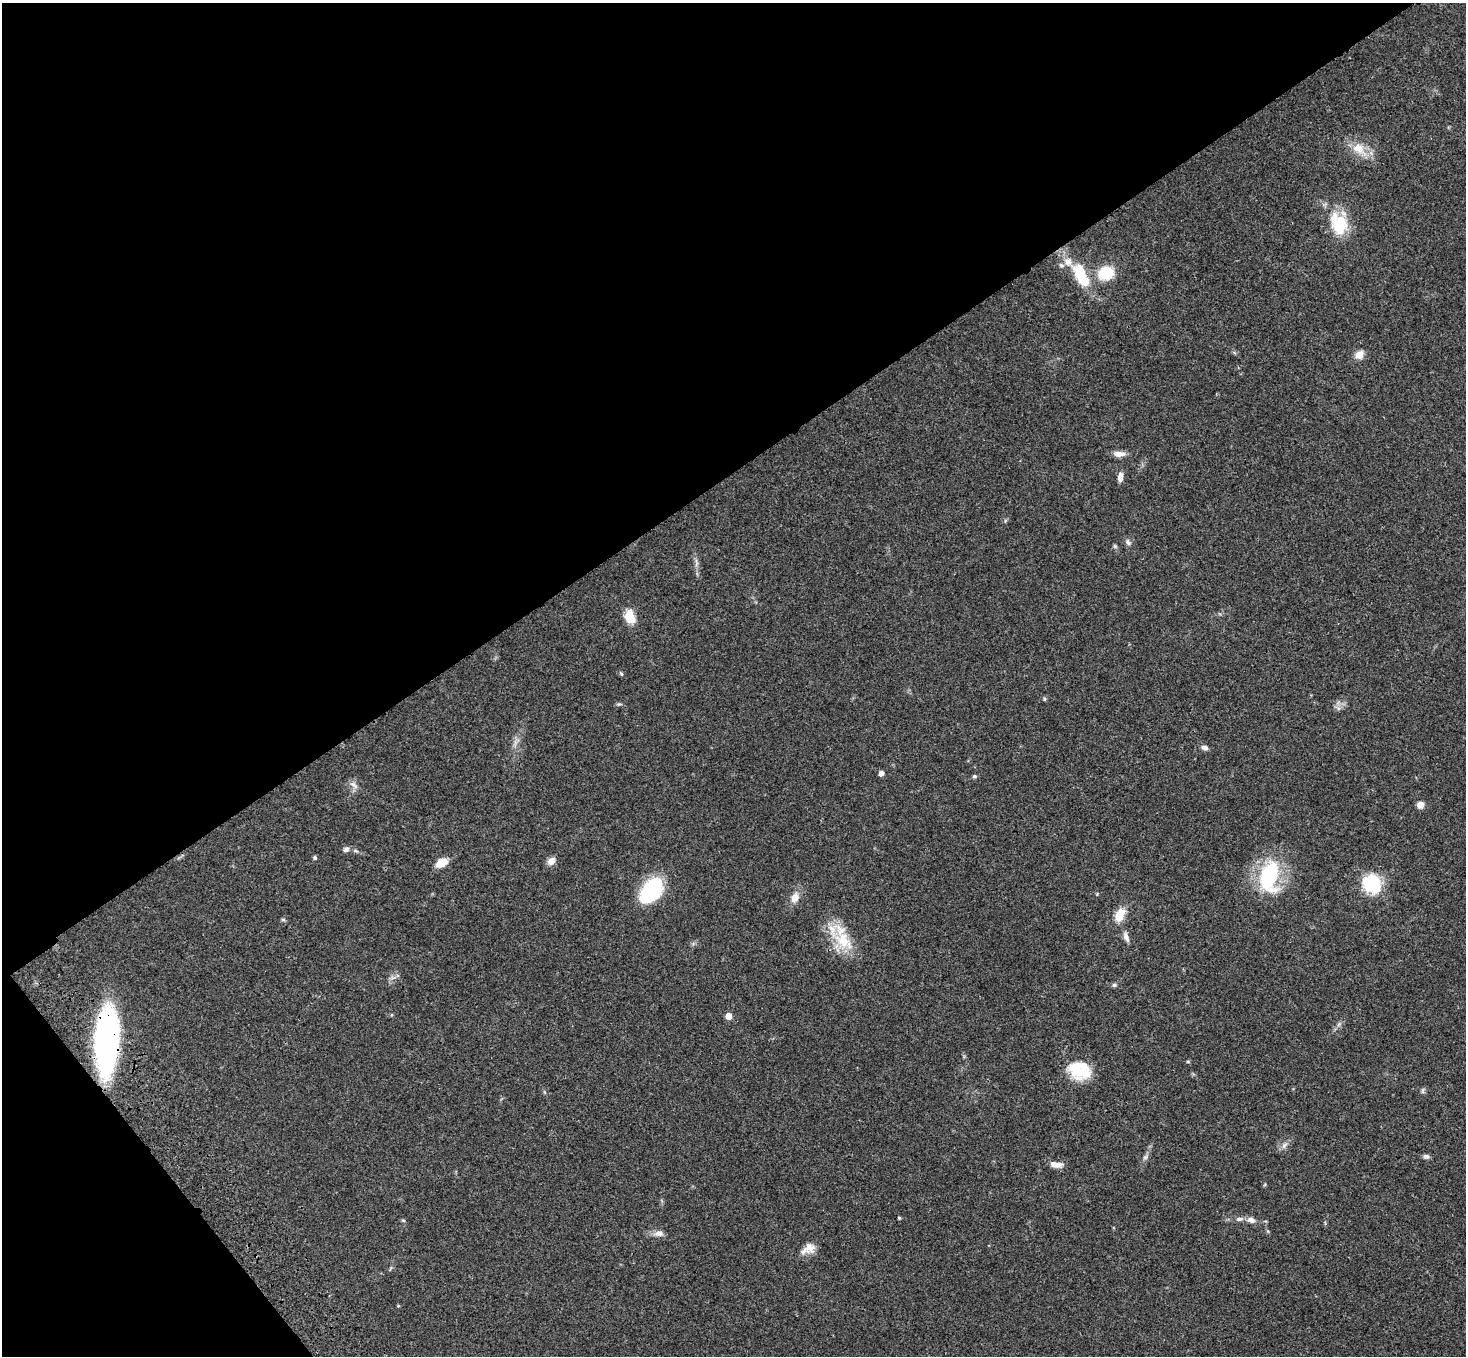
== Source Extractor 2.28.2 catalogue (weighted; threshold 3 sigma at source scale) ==
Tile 5 of 4 x 4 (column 1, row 2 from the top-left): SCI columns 108-1571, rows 3084-4437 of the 6069 x 6028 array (HDU 1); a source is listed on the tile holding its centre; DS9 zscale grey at full resolution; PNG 1468 x 1358 px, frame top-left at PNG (2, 3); no overlay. Shown black and unused: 38% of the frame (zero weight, under 3 of 4 exposures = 6% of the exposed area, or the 3 px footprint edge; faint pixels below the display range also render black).
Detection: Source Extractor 2.28.2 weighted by HDU 2 'WHT'; one run over the whole footprint, this tile lists its part. Background 0.0468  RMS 0.0052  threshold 0.0232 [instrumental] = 3 sigma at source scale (4.5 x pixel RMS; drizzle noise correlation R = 1.50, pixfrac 1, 0.05/0.05 arcsec/px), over >= 5 px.
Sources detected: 58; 1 inside a brighter object's white glare — not listed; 5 inside a brighter listed object's ellipse — not listed separately; the other 52 listed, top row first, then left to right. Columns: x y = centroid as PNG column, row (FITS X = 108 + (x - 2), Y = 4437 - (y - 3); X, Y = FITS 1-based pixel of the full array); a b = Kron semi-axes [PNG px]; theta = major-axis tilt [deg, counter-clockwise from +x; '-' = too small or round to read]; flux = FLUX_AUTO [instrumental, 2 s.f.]
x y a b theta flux
1359 149 23 14 -32 8.9
1339 224 26 18 -70 20
1106 273 16 13 23 15
1079 274 25 14 -84 13
1359 355 10 9 - 4.1
1119 454 15 6 -3 3.6
1120 477 10 5 86 3.3
1005 521 6 4 72 0.58
1128 542 9 6 -53 1.5
1115 546 6 5 - 0.74
696 563 11 4 -86 1.6
630 617 14 9 -75 9.3
621 674 6 4 -45 0.64
1044 699 5 4 - 0.63
619 704 6 5 - 0.75
1338 708 7 4 -72 1.1
1205 748 8 6 -15 1.9
881 773 4 4 - 2.7
974 776 5 5 - 0.81
354 785 14 5 -36 2
1420 805 7 7 - 3.3
346 849 8 7 - 1.5
315 857 4 4 - 1
551 861 9 7 50 3.4
441 863 13 8 28 7
1269 876 34 20 77 44
1372 884 16 14 -64 34
652 889 29 18 63 37
795 898 13 9 66 4.3
1120 915 14 9 60 8.4
283 920 6 4 -1 0.67
1126 937 13 6 -70 2.4
843 941 32 20 -48 17
393 978 9 4 9 1.3
1114 985 7 5 15 0.95
728 1016 5 5 - 5.5
1339 1024 7 4 71 0.97
106 1040 51 16 87 190
1188 1062 5 3 - 0.48
1077 1071 33 16 -19 14
1423 1091 9 4 82 0.88
1284 1145 10 6 50 1.9
1426 1156 9 6 -15 1.3
1145 1157 7 6 - 1.2
1056 1165 15 7 -6 3.7
899 1218 4 4 - 0.52
1239 1219 11 6 5 1.9
403 1220 6 3 -19 0.55
1251 1220 10 7 -22 2.5
659 1233 12 7 -2 2.7
810 1247 15 13 -86 4.4
398 1306 5 3 - 0.42
Overlapping masked pixels (flux is a lower limit): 1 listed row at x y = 106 1040